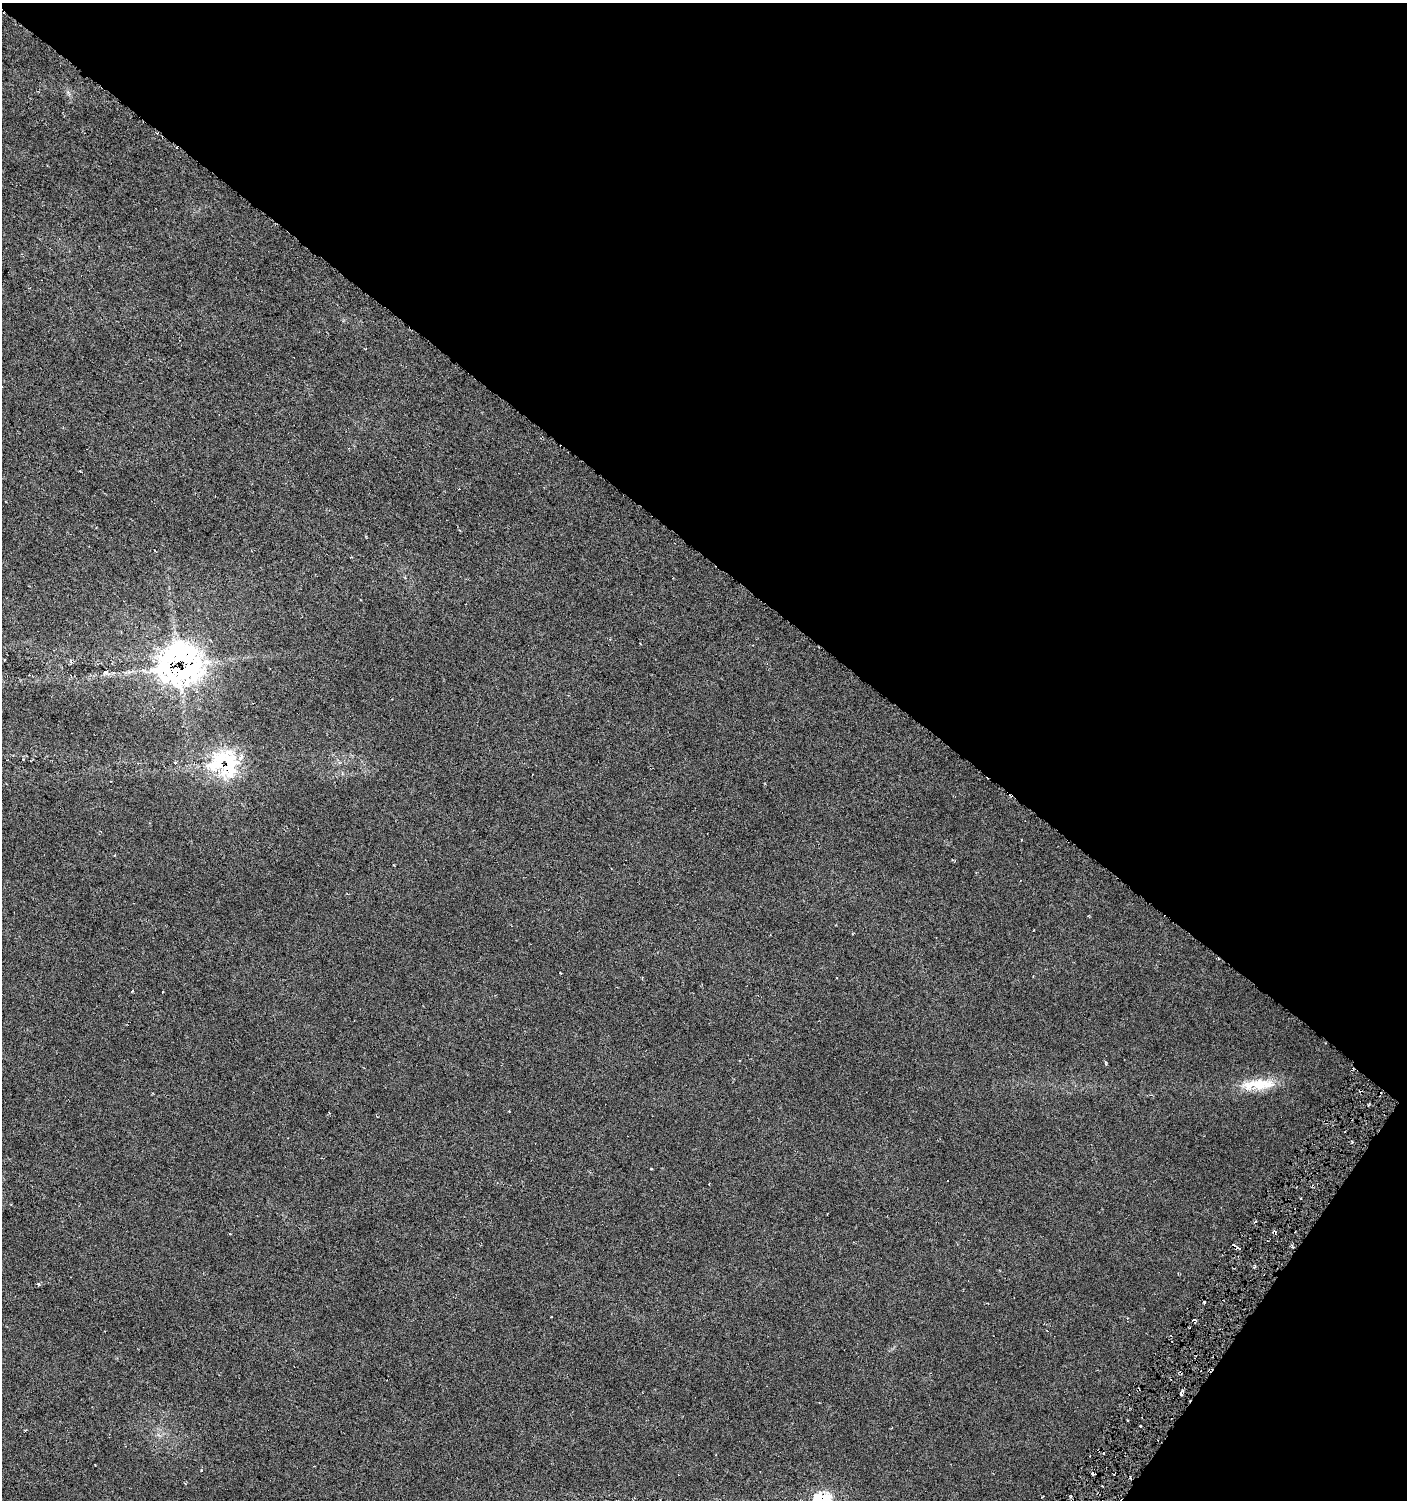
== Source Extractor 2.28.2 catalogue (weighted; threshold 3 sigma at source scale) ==
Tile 8 of 4 x 4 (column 4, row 2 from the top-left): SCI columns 4463-5867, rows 2995-4492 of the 6049 x 5994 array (HDU 1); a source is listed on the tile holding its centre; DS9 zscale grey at full resolution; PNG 1409 x 1502 px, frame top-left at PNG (2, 3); no overlay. Shown black and unused: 40% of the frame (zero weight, under 3 of 6 exposures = <1% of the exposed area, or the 3 px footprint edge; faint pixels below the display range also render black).
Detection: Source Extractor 2.28.2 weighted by HDU 2 'WHT'; one run over the whole footprint, this tile lists its part. Background 0.0157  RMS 0.0044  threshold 0.018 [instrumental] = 3 sigma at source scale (4.09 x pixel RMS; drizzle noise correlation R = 1.36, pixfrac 0.8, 0.0396/0.0396 arcsec/px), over >= 5 px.
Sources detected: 34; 9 cosmic-ray / hot-pixel residue — not listed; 6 inside a brighter listed object's ellipse — not listed separately; the other 19 listed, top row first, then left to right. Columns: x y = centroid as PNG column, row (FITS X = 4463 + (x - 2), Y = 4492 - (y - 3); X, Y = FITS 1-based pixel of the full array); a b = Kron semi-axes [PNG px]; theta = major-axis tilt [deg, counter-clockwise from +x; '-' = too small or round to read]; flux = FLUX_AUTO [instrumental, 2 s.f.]
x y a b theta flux
460 530 4 3 - 0.31
405 577 4 3 - 0.58
185 665 50 34 -77 96
175 763 4 3 - 0.33
219 763 25 22 67 31
114 855 3 3 - 0.33
1106 1063 5 3 - 0.41
1258 1084 45 12 4 13
651 1169 3 2 - 0.32
709 1184 2 2 - 0.24
1274 1232 5 4 - 0.68
230 1234 4 2 - 0.31
1238 1248 6 3 -17 1.8
1181 1392 6 3 73 1.2
1140 1426 3 2 - 0.56
95 1465 3 2 - 0.26
201 1470 4 3 - 0.27
1093 1474 3 3 - 0.61
825 1499 15 13 -46 16
Overlapping masked pixels (flux is a lower limit): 4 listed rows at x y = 185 665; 219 763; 1274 1232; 1238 1248
Isophote crosses this tile's border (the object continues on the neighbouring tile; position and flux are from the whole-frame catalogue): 1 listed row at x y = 825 1499